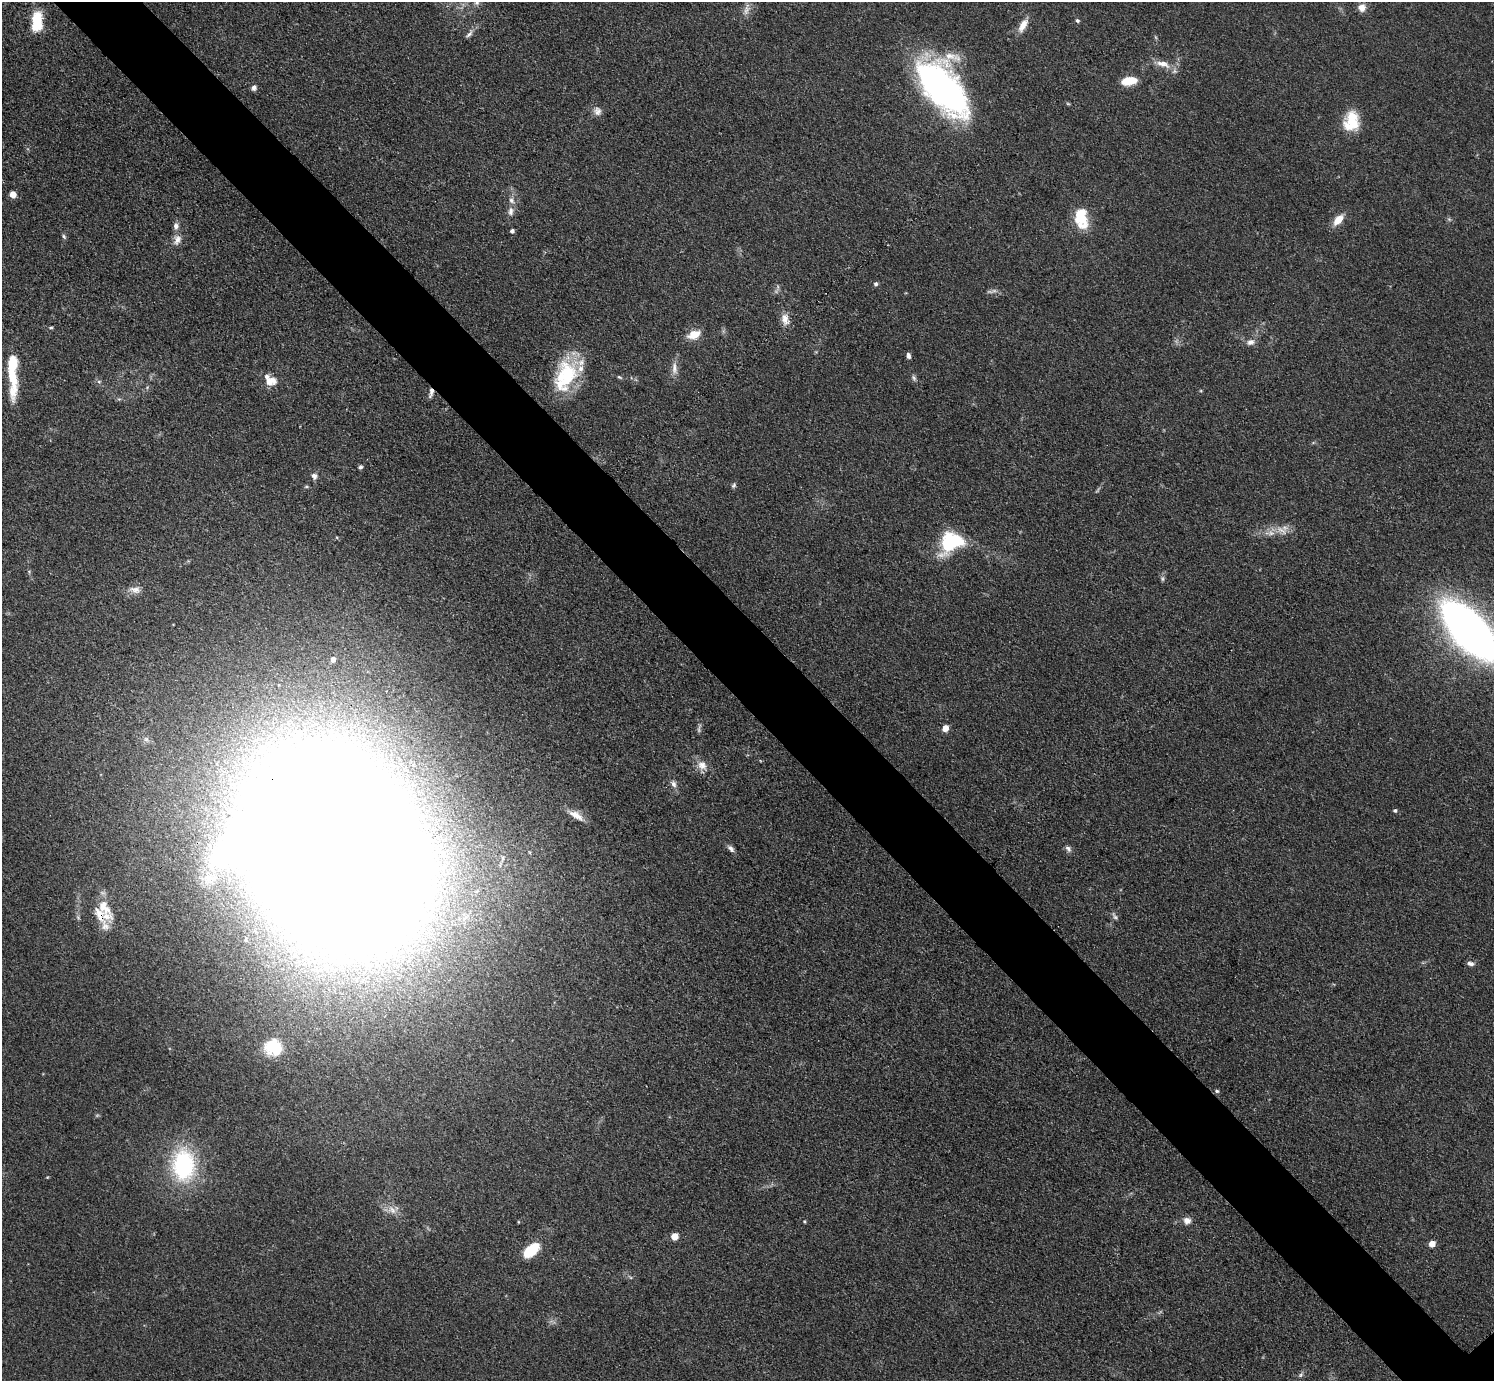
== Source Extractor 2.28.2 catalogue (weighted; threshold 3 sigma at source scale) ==
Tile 11 of 4 x 4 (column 3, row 3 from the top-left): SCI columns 2997-4488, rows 1544-2922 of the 5990 x 5988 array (HDU 1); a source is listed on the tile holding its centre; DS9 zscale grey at full resolution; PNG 1496 x 1383 px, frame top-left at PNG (2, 2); no overlay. Shown black and unused: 6% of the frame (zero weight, under 3 of 4 exposures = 1% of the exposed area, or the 3 px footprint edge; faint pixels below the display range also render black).
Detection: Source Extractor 2.28.2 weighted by HDU 2 'WHT'; one run over the whole footprint, this tile lists its part. Background 0.101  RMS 0.0065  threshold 0.0292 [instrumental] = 3 sigma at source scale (4.5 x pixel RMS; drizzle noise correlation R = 1.50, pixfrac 1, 0.05/0.05 arcsec/px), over >= 5 px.
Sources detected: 83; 5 too faint to see at this stretch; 2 inside a brighter object's white glare — not listed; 10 inside a brighter listed object's ellipse — not listed separately; the other 66 listed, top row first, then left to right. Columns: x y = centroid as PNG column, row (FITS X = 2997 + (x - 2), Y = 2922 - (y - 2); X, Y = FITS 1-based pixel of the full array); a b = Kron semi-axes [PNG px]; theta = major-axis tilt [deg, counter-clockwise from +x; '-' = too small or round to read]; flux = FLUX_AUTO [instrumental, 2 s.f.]
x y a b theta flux
477 2 8 7 - 2.2
1362 8 9 9 - 5
747 9 19 7 74 4.9
1077 20 5 4 - 1.3
37 21 23 11 84 21
1023 25 19 8 61 6.6
469 34 13 5 46 2.5
1163 64 20 8 -16 8.1
1129 81 15 7 9 16
254 88 7 7 - 2.1
942 88 54 28 -53 280
1068 104 6 3 -19 0.75
597 111 12 11 - 3.9
1351 121 20 19 - 20
13 194 5 5 - 11
511 211 13 8 87 3.8
1081 217 22 15 -88 21
1338 220 14 8 47 8.6
512 231 4 4 - 2.1
64 236 7 5 -63 1.2
177 240 15 10 72 5.4
876 284 6 5 - 1.5
785 319 16 10 -76 6.2
51 328 5 3 - 0.79
694 334 13 8 21 11
1251 342 11 8 21 3.6
908 356 6 4 -82 1.9
674 368 18 7 -86 5
12 376 58 11 -85 25
565 376 42 24 70 46
619 377 7 4 -26 1.1
914 378 8 6 -69 1.6
270 380 16 11 -35 9.1
99 381 6 4 0 1.1
431 393 12 5 80 2.7
360 467 5 5 - 1.4
314 476 9 7 -65 2.6
734 485 7 5 63 1.3
1270 533 16 8 3 6
336 537 5 3 - 0.66
949 542 20 13 76 43
1162 579 7 5 -89 1.5
135 590 17 10 -6 5.4
1469 630 47 20 -48 610
333 659 6 5 - 3.4
945 728 5 4 - 9.8
702 765 14 12 -36 6.3
673 784 9 6 -75 2.9
1395 810 5 4 - 1.2
576 815 22 8 -32 6.5
731 848 10 6 -47 2.5
335 849 106 79 -59 8200
1068 849 9 6 -50 2.2
104 907 29 14 -55 13
1115 916 12 5 -56 1.8
1470 964 9 5 -19 2.5
273 1047 22 21 - 22
1217 1091 6 5 - 1.3
183 1165 43 29 -89 67
392 1210 12 7 -55 4.6
804 1221 4 3 - 0.64
1187 1221 10 9 - 4.1
674 1236 5 5 - 14
1432 1244 5 5 - 8
531 1250 17 9 41 25
1301 1375 7 6 - 1.6
Overlapping masked pixels (flux is a lower limit): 3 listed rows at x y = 431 393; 335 849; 104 907
Isophote crosses this tile's border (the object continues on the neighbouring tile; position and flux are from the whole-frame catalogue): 2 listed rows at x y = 477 2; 1469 630